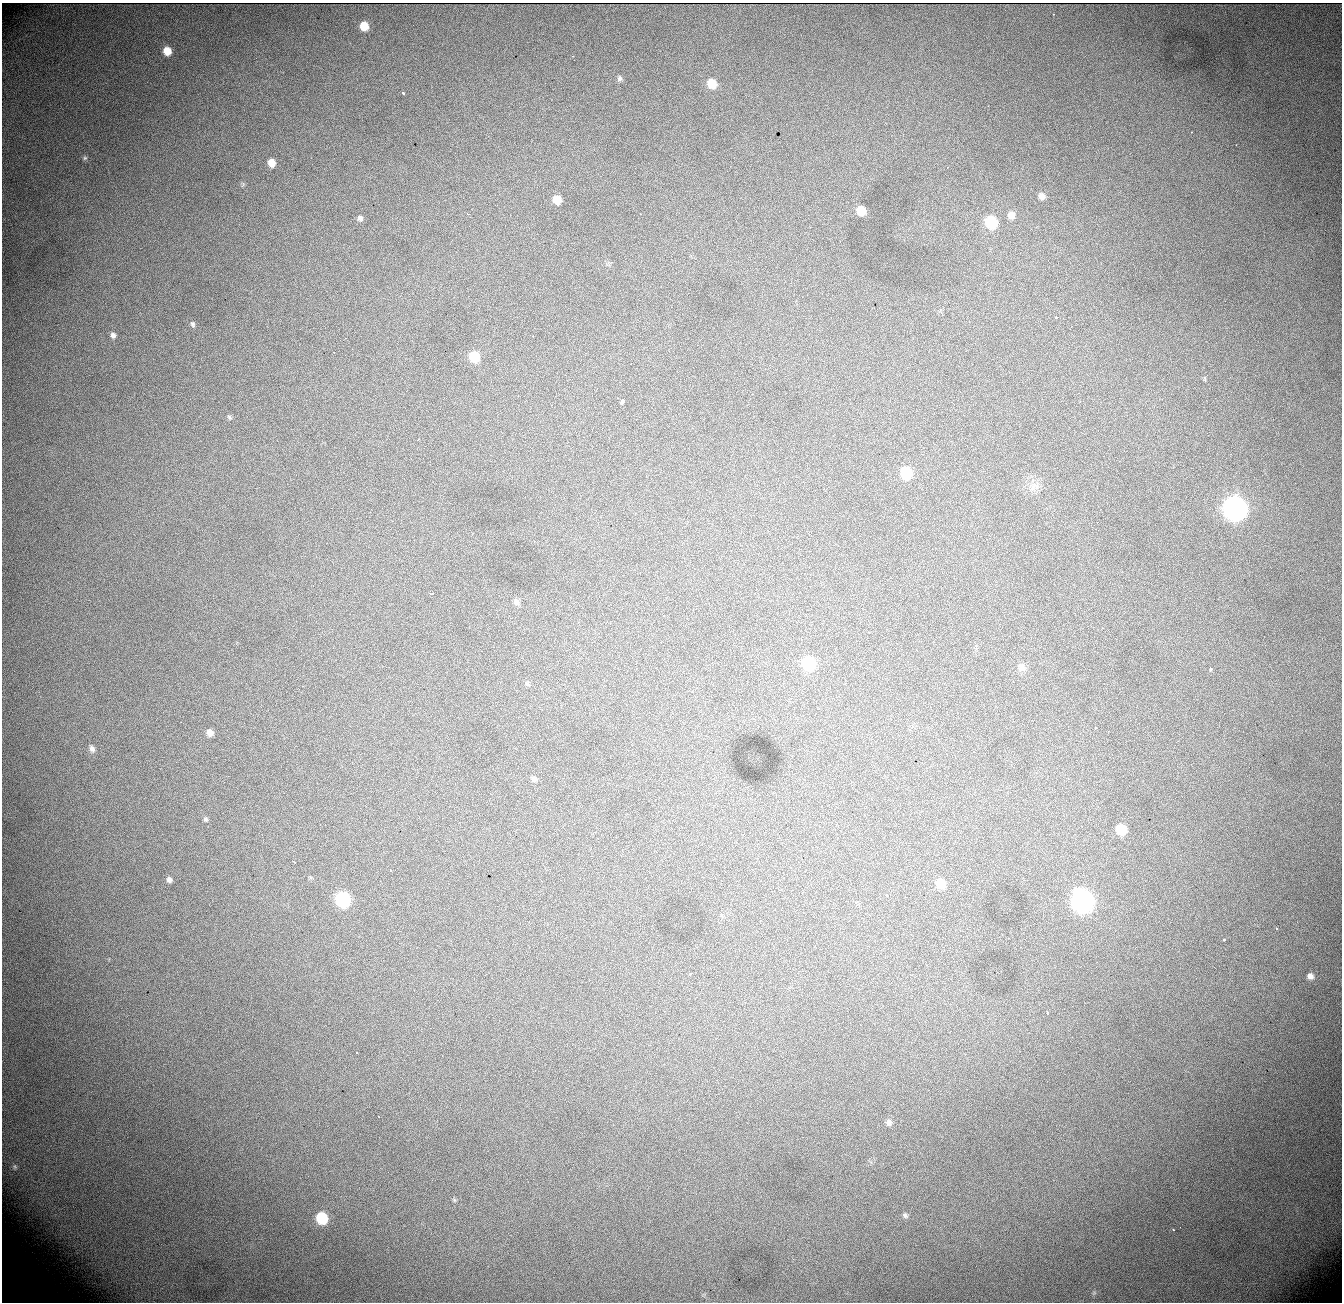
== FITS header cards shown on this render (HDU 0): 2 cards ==
NAXIS1  = 1340
NAXIS2  = 1300

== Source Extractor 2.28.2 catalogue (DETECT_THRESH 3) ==
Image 1340 x 1300 px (HDU 0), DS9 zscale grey, 1 PNG px = 1 image px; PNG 1344 x 1304 px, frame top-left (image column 1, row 1300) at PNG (2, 3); no overlay
Background 1150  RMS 14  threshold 43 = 3 sigma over >= 5 px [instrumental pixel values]
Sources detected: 68; all 68 listed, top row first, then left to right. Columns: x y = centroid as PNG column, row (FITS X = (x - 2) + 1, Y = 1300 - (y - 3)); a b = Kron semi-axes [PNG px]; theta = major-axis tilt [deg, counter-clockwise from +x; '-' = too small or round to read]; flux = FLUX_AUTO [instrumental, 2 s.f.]
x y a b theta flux
1053 14 2 2 - 740
364 26 7 6 - 17000
167 51 8 7 - 15000
573 56 3 2 - 840
620 78 8 6 -88 2500
712 84 9 8 - 21000
403 93 3 2 - 2700
988 106 2 2 - 710
1191 132 2 2 - 590
1236 145 2 2 - 650
85 158 6 5 - 1600
272 163 8 7 - 10000
947 167 2 2 - 810
1042 196 7 6 - 5000
557 200 7 7 - 13000
861 210 7 6 - 20000
468 214 3 3 - 1200
640 214 2 2 - 700
1011 215 8 7 - 6600
360 218 8 7 - 3400
991 222 8 7 - 58000
1057 317 4 2 - 1600
193 324 8 6 -71 2500
113 335 7 6 - 3500
532 336 3 2 - 3700
333 352 2 2 - 620
474 357 9 8 - 33000
1205 379 7 3 -71 1100
618 398 2 2 - 530
622 401 5 3 - 16000
229 417 8 5 -58 1900
418 439 3 2 - 890
906 473 8 7 - 49000
1034 486 15 11 10 9100
1235 508 10 9 - 940000
431 593 5 3 - 4500
517 602 8 7 - 3500
663 616 2 2 - 660
808 663 9 8 - 74000
1022 667 11 9 -57 4700
1211 669 4 3 - 9200
527 684 9 4 -34 1700
303 686 3 2 - 900
1096 728 3 3 - 1700
210 733 7 6 - 6100
92 749 10 6 -64 4100
534 779 7 6 - 2800
206 819 6 5 - 1700
1121 829 8 7 - 33000
294 862 4 2 - 1100
391 870 3 2 - 1000
169 880 6 6 - 3400
940 884 8 7 - 18000
887 895 3 3 - 9300
343 900 9 8 - 160000
1082 901 11 9 -60 680000
760 921 3 2 - 1800
1276 928 3 2 - 1200
1224 940 3 3 - 4700
1310 976 7 7 - 4700
1047 1012 3 2 - 9300
357 1052 2 2 - 840
378 1116 2 2 - 560
889 1122 8 7 - 4100
454 1200 6 4 -71 1300
905 1215 8 6 -46 2500
322 1218 8 7 - 60000
1173 1230 3 2 - 1000